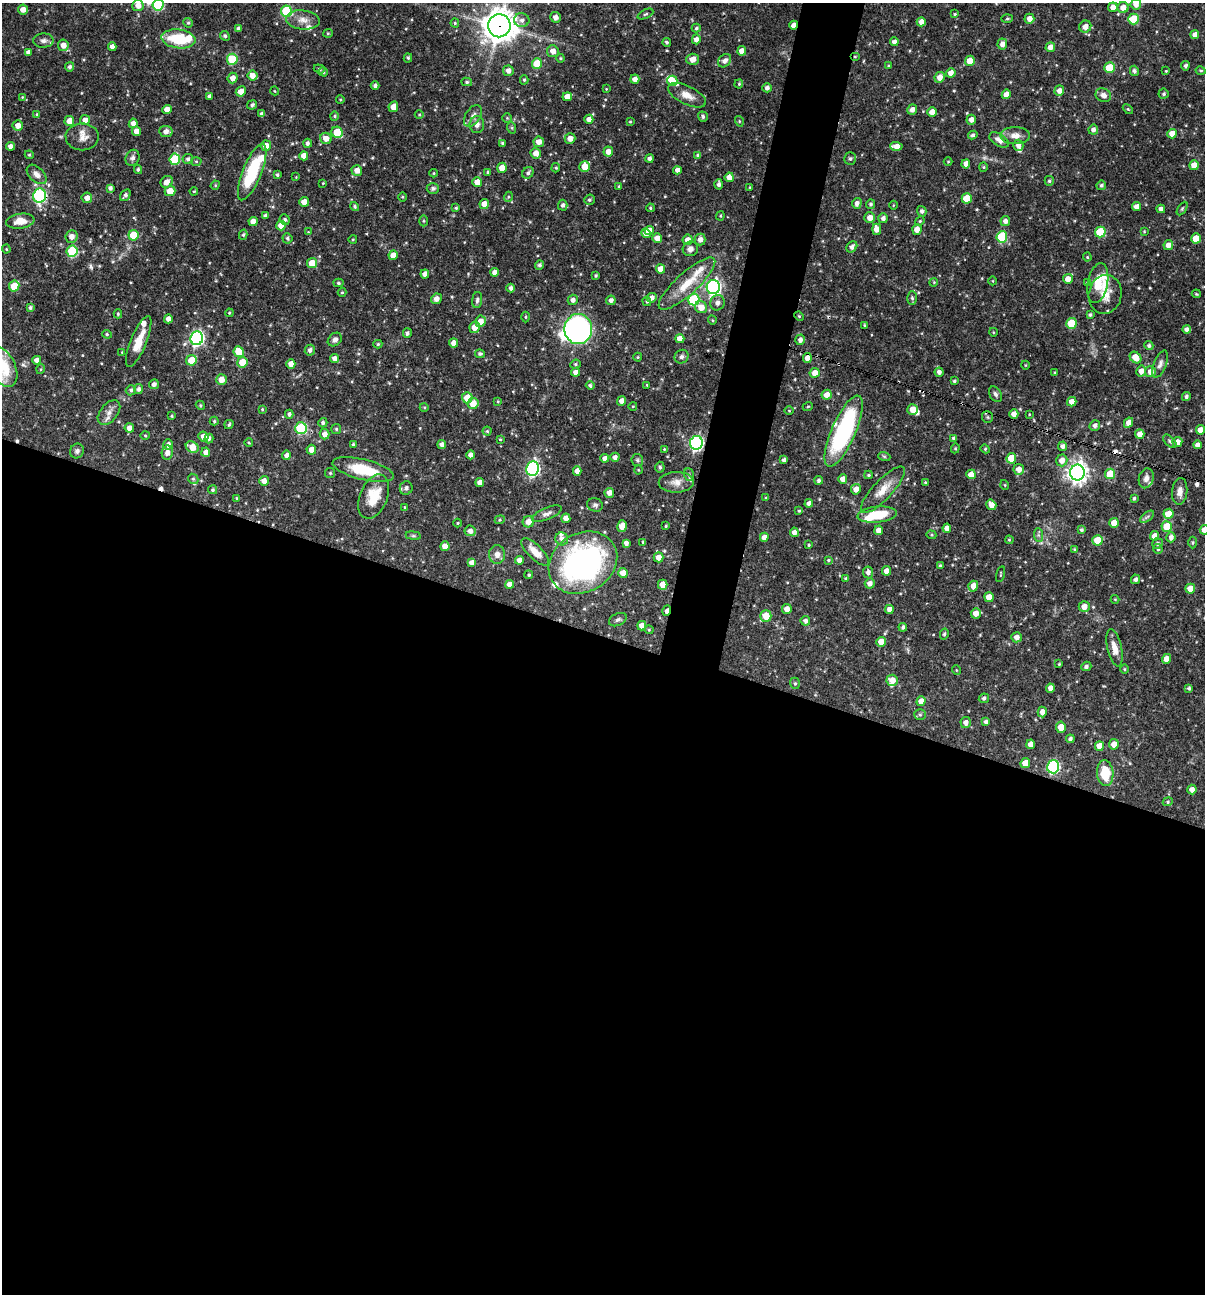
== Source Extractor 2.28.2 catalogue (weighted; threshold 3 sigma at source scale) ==
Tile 14 of 4 x 4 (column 2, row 4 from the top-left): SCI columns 1453-2655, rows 1-1292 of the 5187 x 5168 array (HDU 1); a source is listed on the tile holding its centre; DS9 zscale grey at full resolution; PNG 1207 x 1296 px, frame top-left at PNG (2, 3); each listed source drawn as its Kron ellipse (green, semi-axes under 4 px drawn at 4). Shown black and unused: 54% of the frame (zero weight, under 3 of 4 exposures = <1% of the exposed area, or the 3 px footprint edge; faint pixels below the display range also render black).
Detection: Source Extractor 2.28.2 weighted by HDU 2 'WHT'; one run over the whole footprint, this tile lists its part. Background 0.0711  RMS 0.0035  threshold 0.0159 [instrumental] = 3 sigma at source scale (4.5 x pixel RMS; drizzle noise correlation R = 1.50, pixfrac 1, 0.05/0.05 arcsec/px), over >= 5 px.
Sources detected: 532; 1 inside a brighter object's white glare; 5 cosmic-ray / hot-pixel residue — neither listed nor drawn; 21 inside a brighter listed object's ellipse — not listed separately; of the other 505, all 500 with FLUX_AUTO >= 0.239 (the completeness limit of this list) listed and drawn (5 fainter detections not listed), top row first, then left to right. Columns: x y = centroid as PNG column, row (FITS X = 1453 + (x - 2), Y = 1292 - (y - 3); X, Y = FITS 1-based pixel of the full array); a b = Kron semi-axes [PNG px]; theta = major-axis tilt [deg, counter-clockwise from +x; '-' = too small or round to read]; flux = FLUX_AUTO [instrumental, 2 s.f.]
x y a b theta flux
1136 4 5 5 - 1.9
138 5 5 5 - 2.4
158 5 5 5 - 24
1113 7 5 4 - 2.2
1123 7 5 5 - 2.7
23 10 5 5 - 2.3
286 11 5 5 - 20
645 14 8 3 26 0.57
955 14 4 3 - 0.37
555 17 5 5 - 1.6
1007 18 5 3 - 0.4
1029 19 5 5 - 2.3
1134 19 5 5 - 11
303 20 17 9 -5 3.2
522 20 7 7 - 1.4
921 22 4 4 - 2.3
188 23 5 4 - 0.51
455 23 4 4 - 0.48
794 25 4 4 - 2.4
499 26 11 11 - 490
1085 27 6 6 - 2.2
696 28 4 3 - 0.56
238 29 4 3 - 0.92
328 33 5 4 - 0.39
1195 34 4 4 - 1.8
225 36 5 4 - 0.73
178 39 17 9 -6 15
696 39 5 4 - 1.8
43 41 10 7 0 1.3
667 42 4 4 - 0.61
894 42 4 4 - 1.3
1002 44 5 5 - 1.6
63 45 5 5 - 2.6
112 47 4 4 - 1.5
1050 47 5 4 - 1.8
553 51 6 6 - 2.4
742 51 4 4 - 2.7
28 52 4 4 - 1.2
855 56 5 3 - 0.39
408 58 4 4 - 0.48
560 58 4 4 - 0.39
232 59 5 5 - 17
692 59 6 5 - 2.9
725 61 7 5 47 1.5
970 61 5 5 - 5.1
537 64 5 5 - 7.9
888 66 4 3 - 0.36
1185 66 4 4 - 0.86
70 67 5 4 - 0.88
1109 68 5 5 - 9
319 69 5 4 - 0.54
508 71 5 5 - 1.8
1134 71 5 4 - 0.89
1166 71 3 2 - 0.29
1200 71 5 4 - 0.49
323 72 5 4 - 0.65
951 73 5 4 - 2.1
252 76 5 5 - 2.5
940 77 5 5 - 2.3
233 78 5 5 - 2.3
635 79 4 4 - 2
524 80 4 4 - 0.47
672 81 5 5 - 4.2
467 82 5 4 - 0.6
739 84 5 4 - 0.42
375 86 4 4 - 0.9
767 88 4 4 - 1.3
606 89 3 3 - 0.26
241 91 5 4 - 2.8
275 91 4 3 - 0.26
1059 91 5 4 - 1.8
1006 94 5 4 - 2.3
1164 94 5 5 - 0.66
687 95 21 9 -26 3.5
1103 95 8 6 -28 1.9
209 96 4 3 - 0.89
22 97 3 3 - 0.24
567 97 4 4 - 2.9
340 99 4 3 - 0.31
252 105 5 4 - 0.75
393 107 5 4 - 3
167 109 5 4 - 2.5
912 109 5 5 - 1.7
1128 109 6 3 -44 0.37
932 112 5 4 - 2.9
37 114 4 3 - 0.33
262 114 4 4 - 1.1
419 115 4 3 - 0.32
334 116 4 4 - 0.44
473 116 12 7 57 1.9
703 117 5 4 - 0.7
507 118 5 5 - 0.42
589 119 4 4 - 2.2
85 120 5 5 - 1.8
971 120 5 4 - 1.9
69 121 5 5 - 3.8
739 121 5 3 - 0.37
630 122 3 3 - 0.35
133 123 5 4 - 2
18 125 5 5 - 2.4
477 125 8 7 - 1.7
512 128 6 4 -72 0.45
1093 130 5 5 - 1.3
136 131 5 4 - 2.4
166 132 7 5 -7 2.1
337 132 6 5 - 8.5
1172 134 5 5 - 3.7
973 135 5 4 - 0.74
1015 136 14 8 0 2.9
82 137 16 13 0 3.4
326 138 6 5 - 2.5
570 138 5 5 - 2.4
999 140 11 6 -32 2
539 142 5 5 - 2.4
307 143 4 4 - 0.92
502 143 4 4 - 0.49
1018 145 5 5 - 1.6
11 146 5 4 - 1.9
266 146 5 5 - 3.2
896 146 6 4 -2 2.5
608 152 5 4 - 2.3
536 153 5 5 - 2.6
29 155 4 4 - 0.43
698 155 4 4 - 0.66
304 156 4 4 - 3.1
133 158 8 7 - 1.2
650 158 4 4 - 1.1
175 159 5 5 - 19
188 159 5 5 - 0.96
850 159 6 5 - 0.72
196 161 5 3 - 0.39
948 162 4 3 - 0.26
966 164 5 4 - 2.2
1194 165 5 4 - 3.8
585 167 5 5 - 4.4
983 167 4 4 - 0.39
502 168 5 4 - 4.3
556 168 5 4 - 0.44
138 169 4 3 - 0.58
357 170 5 5 - 2.3
677 170 4 4 - 1.7
252 172 30 9 68 21
434 173 4 3 - 0.28
488 173 4 3 - 0.59
528 173 6 5 - 0.95
37 174 12 7 -44 1.9
277 175 4 4 - 0.59
296 177 3 3 - 0.24
729 177 4 4 - 2.7
1049 181 5 4 - 0.55
167 182 6 5 - 2.4
477 182 5 4 - 2.9
323 183 4 3 - 0.28
719 184 5 4 - 0.93
215 185 5 4 - 0.36
1101 185 5 4 - 0.79
619 186 4 3 - 0.37
750 187 3 3 - 0.31
110 188 4 4 - 1.1
433 188 6 5 - 1
170 191 5 5 - 4.1
194 191 4 3 - 0.32
125 195 6 4 55 0.93
40 196 7 6 - 43
402 197 5 3 - 0.32
508 197 5 3 - 0.37
87 198 5 5 - 2.1
967 198 5 5 - 7.4
589 200 5 5 - 0.66
304 202 5 5 - 2.7
857 203 5 4 - 1.4
484 204 5 4 - 2.6
871 204 5 4 - 0.72
563 205 5 4 - 1
893 205 4 3 - 0.26
355 207 5 4 - 0.56
1137 207 4 4 - 2.1
456 208 3 3 - 0.41
650 208 4 3 - 0.46
1161 209 4 4 - 1.5
1182 209 8 3 58 0.44
922 211 5 4 - 0.94
265 216 4 4 - 1
720 216 4 4 - 0.41
870 218 5 5 - 2.4
883 218 5 5 - 1.3
285 219 5 5 - 0.76
20 221 14 7 8 4.3
253 221 4 4 - 2.6
423 221 5 3 - 0.38
920 221 5 4 - 0.41
1005 221 5 5 - 1.4
281 225 5 5 - 3.6
877 229 5 4 - 2.4
917 230 5 4 - 2.4
649 231 5 4 - 2.5
1144 231 4 3 - 0.29
308 232 4 3 - 0.26
1100 232 5 5 - 14
646 233 5 4 - 2.5
133 235 5 5 - 9.4
243 235 5 4 - 0.58
72 236 6 6 - 2.1
1002 237 5 5 - 22
287 238 5 5 - 0.76
657 238 5 4 - 2.4
1196 238 5 5 - 5.7
353 239 4 3 - 0.3
688 240 5 5 - 2.8
700 240 6 5 - 1.8
1168 245 5 5 - 2.2
852 247 6 5 - 1.4
6 249 4 4 - 0.35
690 249 8 7 - 1.8
72 251 6 5 - 23
393 255 5 4 - 3.4
1087 257 4 4 - 0.38
312 263 5 5 - 4.3
539 265 5 4 - 0.82
661 269 4 4 - 2.8
494 272 4 4 - 1.8
425 274 4 4 - 2.4
596 276 3 3 - 0.49
1068 279 5 5 - 2.6
993 281 4 3 - 0.26
934 282 4 3 - 0.3
1087 282 4 4 - 0.35
338 283 5 4 - 0.56
1098 283 20 10 79 6.4
687 284 37 11 42 9.6
14 286 5 5 - 10
713 287 7 6 - 84
511 288 4 4 - 1.1
342 292 4 4 - 0.39
1105 294 19 16 79 5.1
1196 294 4 3 - 0.34
652 298 5 4 - 1.5
912 298 7 5 -88 0.73
436 299 5 5 - 2
477 300 8 5 83 0.8
573 300 5 5 - 1.4
611 300 5 4 - 1.2
694 300 6 5 - 22
647 301 5 4 - 0.43
717 303 8 7 - 1.5
30 307 4 4 - 0.68
701 307 6 6 - 3.6
229 313 4 3 - 0.35
118 314 4 4 - 0.47
1090 315 3 3 - 0.6
799 316 5 4 - 0.37
526 317 5 3 - 0.38
168 319 4 4 - 1.7
712 320 4 3 - 0.28
481 321 5 5 - 2.6
1072 323 5 5 - 13
864 325 4 3 - 0.41
475 327 6 5 - 2.9
578 329 15 14 - 100
1187 329 4 4 - 1.3
993 332 4 3 - 0.29
407 333 5 4 - 0.89
107 334 5 4 - 0.47
197 338 7 6 - 72
680 339 4 4 - 3.2
335 340 8 6 42 1.4
800 340 5 5 - 1.3
139 341 27 8 68 5.9
454 343 4 4 - 1.9
378 344 4 4 - 0.5
1149 346 4 4 - 0.73
310 350 5 5 - 1.3
122 352 3 3 - 0.26
239 352 5 5 - 7.7
480 354 5 4 - 0.63
638 357 4 4 - 0.31
682 357 7 6 - 0.92
1136 357 6 5 - 3.9
335 358 4 4 - 1.7
807 358 5 4 - 2.2
37 360 4 4 - 2
191 360 5 5 - 6
242 362 5 5 - 6
291 364 5 4 - 2.7
575 364 5 4 - 0.49
1160 364 14 6 68 1.6
1025 365 4 3 - 0.24
2 367 22 13 -62 13
41 369 5 3 - 0.29
1141 371 5 5 - 2.2
575 372 4 4 - 1.8
939 372 4 4 - 1.1
1055 372 4 3 - 0.28
1150 372 5 5 - 2.5
815 373 5 5 - 2.6
221 380 5 5 - 2.9
954 381 4 3 - 0.53
154 384 5 4 - 1.3
590 385 4 4 - 0.75
647 385 3 3 - 0.31
138 389 5 4 - 0.97
131 390 5 5 - 0.8
996 394 8 6 -57 1.1
827 395 5 5 - 2.4
1186 397 4 4 - 0.72
467 398 5 5 - 4.8
498 401 4 2 - 0.29
622 401 5 4 - 2.4
1072 402 5 4 - 2.6
473 403 5 5 - 5.7
200 405 5 3 - 0.34
633 406 4 3 - 0.27
808 406 5 3 - 0.27
424 407 4 3 - 0.32
262 409 3 3 - 0.37
912 409 5 5 - 3.1
789 411 5 3 - 0.26
109 413 14 8 51 2.4
289 414 4 4 - 0.82
1014 414 5 4 - 2
1029 414 3 2 - 0.24
172 416 3 3 - 0.44
987 417 6 5 - 0.56
214 421 4 4 - 0.48
323 423 5 4 - 0.8
1129 423 5 4 - 2.6
229 425 5 3 - 0.51
1095 425 5 5 - 1.2
129 428 4 4 - 2.1
301 428 6 5 - 27
336 429 5 5 - 0.51
1200 430 4 4 - 2.7
487 431 4 4 - 0.46
844 431 38 12 66 47
325 434 5 5 - 2.1
1140 434 5 4 - 2.1
145 435 5 3 - 0.35
203 436 5 5 - 2.6
954 438 4 4 - 0.71
209 439 5 4 - 0.8
500 439 4 3 - 0.33
1170 441 8 4 -45 0.78
1177 442 5 5 - 2.6
249 443 4 2 - 0.28
696 443 7 6 - 63
168 444 5 4 - 1.4
353 444 3 3 - 0.44
442 444 4 4 - 1.5
1197 445 4 4 - 1.3
1063 446 5 4 - 1.2
192 447 7 5 -33 4.5
955 448 5 4 - 0.42
664 449 4 3 - 0.31
985 449 4 4 - 0.47
311 450 5 5 - 2.3
77 451 7 7 - 0.96
206 452 4 4 - 2
167 453 7 5 81 2.1
286 455 5 4 - 1.4
471 455 4 4 - 1.8
884 456 6 4 -19 0.42
615 457 4 4 - 1.3
605 458 4 4 - 1.7
1011 458 5 5 - 6.5
637 460 6 5 - 0.66
784 460 4 3 - 0.95
1062 460 6 5 - 2.3
660 467 5 4 - 0.63
533 469 7 6 - 61
1019 469 5 5 - 2.1
363 470 31 10 -14 12
638 470 4 3 - 0.27
577 471 5 4 - 1.9
1077 472 8 7 - 210
330 473 5 5 - 0.5
971 474 5 4 - 3.9
1110 474 5 5 - 8.5
689 475 6 5 - 0.61
868 475 4 3 - 0.45
1146 478 10 7 74 1.6
193 479 5 4 - 0.55
843 479 5 4 - 2.5
819 480 4 4 - 0.85
264 481 5 4 - 2
480 482 4 4 - 2.2
676 482 17 10 1 3.1
925 482 3 3 - 0.3
1005 485 5 3 - 0.3
406 488 7 6 - 1.2
856 489 5 5 - 2.5
213 490 4 4 - 0.55
883 490 30 9 47 5.1
1180 491 13 7 84 2.4
609 493 5 5 - 2.3
374 497 23 13 68 8.4
236 498 3 3 - 0.3
766 498 4 3 - 0.34
1134 498 4 3 - 0.5
809 503 4 4 - 1.5
595 505 8 6 -17 0.93
991 505 5 4 - 2.7
405 507 3 3 - 0.27
799 511 4 3 - 0.43
547 514 16 6 22 1.5
1168 514 5 5 - 6.4
877 515 20 8 5 11
1147 517 8 4 37 0.8
566 518 5 4 - 2.4
500 520 5 4 - 0.42
528 522 6 5 - 2.4
458 523 4 3 - 0.3
1114 523 5 4 - 3.9
622 526 6 4 76 3.1
666 526 3 2 - 0.36
1167 527 5 5 - 7
947 528 4 4 - 2.2
879 530 5 4 - 2.1
1081 530 4 4 - 0.63
1204 530 5 4 - 2.4
470 531 5 5 - 1.5
794 532 5 4 - 1.6
931 535 5 4 - 0.42
1038 535 7 4 -88 0.75
413 536 8 4 -8 0.55
1154 536 5 4 - 2.2
764 537 4 4 - 1.8
1171 537 5 4 - 1.4
562 539 6 6 - 1.3
1009 540 4 3 - 0.39
1097 540 5 5 - 7.1
643 542 3 3 - 0.4
626 543 4 4 - 1.3
1157 543 5 5 - 0.78
1193 543 6 4 88 0.53
809 545 3 3 - 0.31
445 546 5 4 - 2.5
1074 549 4 3 - 0.37
1158 549 5 4 - 0.6
535 552 18 7 -45 4.3
497 554 9 8 - 2
659 557 5 5 - 2.5
519 560 4 4 - 2
828 560 4 3 - 0.34
472 562 4 4 - 2.6
583 563 36 29 31 89
940 566 4 3 - 0.66
886 571 5 4 - 2.3
868 572 6 5 - 1.3
623 573 5 5 - 3
1001 574 8 2 75 0.34
529 575 4 4 - 0.47
846 578 3 3 - 0.44
1135 579 5 4 - 1.1
870 583 5 5 - 1.7
509 584 4 4 - 2.3
663 585 5 5 - 4.5
973 586 5 5 - 2.7
1190 589 5 5 - 3.2
989 597 5 4 - 3.2
1115 599 4 4 - 0.3
1084 607 5 5 - 2.7
787 609 5 5 - 2.2
889 609 4 4 - 1.9
667 611 5 3 - 2
976 613 5 5 - 2.5
766 616 5 5 - 4.5
618 620 9 6 24 0.93
805 621 5 5 - 1.2
642 626 4 4 - 2.6
903 627 4 4 - 0.78
649 630 4 4 - 0.38
944 634 5 4 - 0.6
1017 637 5 5 - 1.8
881 642 5 4 - 3.8
1114 648 19 7 -77 3.3
1166 659 5 4 - 2.5
1059 664 3 3 - 0.31
1086 666 5 4 - 0.95
1125 669 5 3 - 0.38
956 670 5 3 - 0.28
892 680 6 5 - 2.8
795 683 6 4 -69 0.5
1050 688 4 4 - 1.9
1189 688 3 3 - 0.6
984 698 5 4 - 0.81
921 701 5 4 - 2.3
1042 712 5 4 - 2.1
920 715 6 5 - 0.61
986 722 4 4 - 0.86
966 723 5 5 - 1.7
1061 727 6 4 -82 4.1
1070 739 4 4 - 0.93
1031 744 5 4 - 2.3
1114 744 5 5 - 2.9
1099 746 5 4 - 4.1
1025 763 5 4 - 4.7
1053 767 6 6 - 43
1105 773 13 8 -86 9.4
1192 790 5 4 - 1.8
1168 802 5 4 - 0.51
Overlapping masked pixels (flux is a lower limit): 8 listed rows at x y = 794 25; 499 26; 855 56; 40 196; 72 251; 807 358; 696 443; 667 611
Isophote crosses this tile's border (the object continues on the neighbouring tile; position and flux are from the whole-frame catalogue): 5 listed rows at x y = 1136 4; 158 5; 1196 294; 2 367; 1204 530